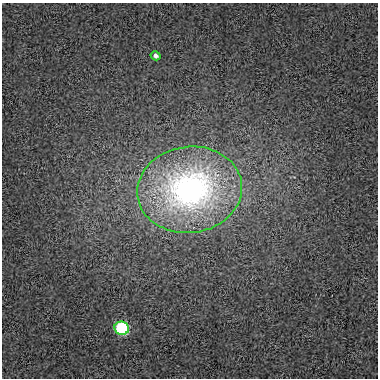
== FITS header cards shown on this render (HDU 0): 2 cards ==
NAXIS1  =                  376
NAXIS2  =                  376

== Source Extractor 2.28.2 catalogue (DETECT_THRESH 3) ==
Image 376 x 376 px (HDU 0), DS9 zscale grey, 1 PNG px = 1 image px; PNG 380 x 380 px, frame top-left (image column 1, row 376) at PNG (2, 3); each listed source drawn as its Kron ellipse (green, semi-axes under 4 px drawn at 4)
Background 0.0108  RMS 0.044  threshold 0.131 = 3 sigma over >= 5 px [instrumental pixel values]
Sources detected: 3; all 3 listed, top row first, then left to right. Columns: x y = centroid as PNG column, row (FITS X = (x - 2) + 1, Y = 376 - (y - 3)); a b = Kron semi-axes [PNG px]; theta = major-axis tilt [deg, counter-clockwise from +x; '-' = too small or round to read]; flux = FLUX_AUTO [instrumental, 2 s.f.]
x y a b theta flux
156 56 5 4 - 9.3
190 190 52 43 7 1000
122 328 7 6 - 500